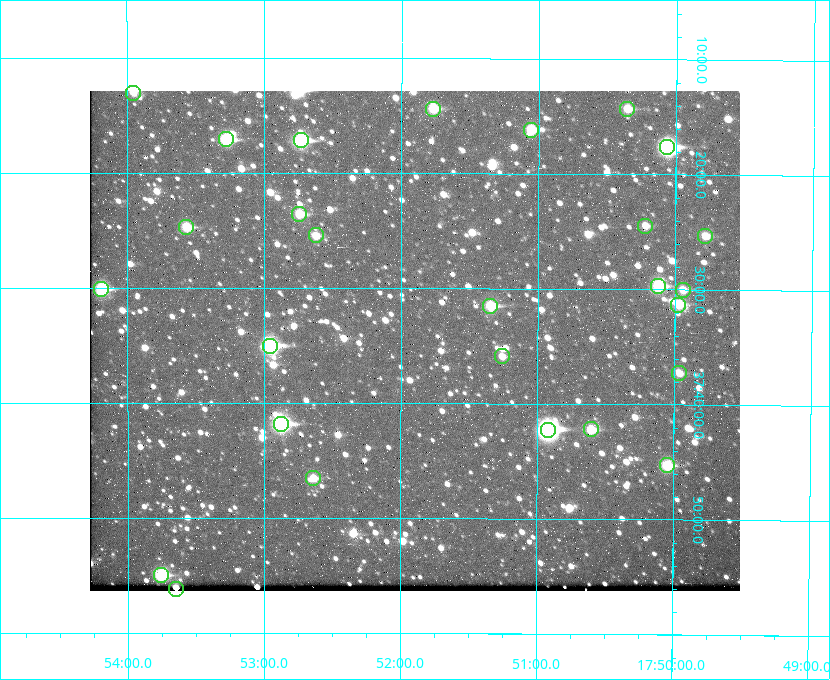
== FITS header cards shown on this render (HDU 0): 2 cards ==
NAXIS1  =                  650 / Width of table row in bytes
NAXIS2  =                  500 / Number of rows in table

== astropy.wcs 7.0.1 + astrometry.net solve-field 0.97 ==
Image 650 x 500 px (HDU 0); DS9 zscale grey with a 90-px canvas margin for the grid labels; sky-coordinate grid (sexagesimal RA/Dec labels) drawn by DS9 from the SOLVED WCS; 27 Tycho-2 reference stars matched to detected sources circled (green)
Header WCS: none
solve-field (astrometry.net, Tycho-2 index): SOLVED blind (the file carries no WCS)
Solved WCS: RA---TAN-SIP/DEC--TAN-SIP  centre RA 17:51:54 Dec +37:35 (267.97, +37.58 deg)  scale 5.22 arcsec/px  FOV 56.5' x 43.5'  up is +180 deg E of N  parity flipped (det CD > 0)
(file carries no celestial WCS; the grid is the blind solution)
Tycho-2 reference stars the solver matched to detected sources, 27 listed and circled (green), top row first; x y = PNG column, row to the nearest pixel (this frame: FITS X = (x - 90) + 1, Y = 500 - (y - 91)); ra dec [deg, ICRS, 3 dp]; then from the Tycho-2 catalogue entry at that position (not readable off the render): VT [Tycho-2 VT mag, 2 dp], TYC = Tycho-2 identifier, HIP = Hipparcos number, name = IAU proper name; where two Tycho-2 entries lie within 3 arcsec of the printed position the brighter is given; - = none
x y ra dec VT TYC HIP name
133 93 268.489 +37.217 11.29 2620-732-1 - -
433 109 267.943 +37.240 10.39 2620-505-1 - -
627 109 267.589 +37.238 11.09 2619-212-1 - -
531 130 267.764 +37.270 10.17 2620-784-1 - -
226 139 268.319 +37.285 9.88 2620-536-1 - -
301 140 268.183 +37.286 8.98 2620-786-1 87506 -
667 147 267.517 +37.293 8.96 2619-379-1 - -
299 214 268.186 +37.393 10.44 2620-175-1 - -
645 226 267.555 +37.408 11.50 2619-358-1 - -
186 227 268.392 +37.412 10.60 2620-800-1 - -
316 235 268.156 +37.424 11.25 2620-712-1 - -
705 236 267.445 +37.422 11.17 2619-451-1 - -
658 286 267.531 +37.495 10.07 2619-274-1 - -
101 289 268.547 +37.501 9.83 3089-1021-1 - -
683 290 267.485 +37.500 11.33 2619-40-1 - -
678 305 267.494 +37.522 10.35 3088-270-1 - -
490 306 267.836 +37.525 9.96 3089-889-1 - -
270 346 268.239 +37.584 8.64 3089-755-1 - -
502 356 267.815 +37.598 11.54 3089-1081-1 - -
679 373 267.491 +37.621 11.40 3088-1284-1 - -
281 424 268.219 +37.697 8.93 3089-671-1 - -
591 429 267.652 +37.703 11.04 3089-693-1 - -
548 430 267.730 +37.705 8.13 3089-1203-1 87349 -
667 465 267.512 +37.755 10.10 3089-2332-1 - -
313 478 268.159 +37.775 11.22 3089-2245-1 - -
161 575 268.439 +37.916 9.61 3089-2268-1 - -
176 589 268.412 +37.936 10.36 3089-2031-1 - -